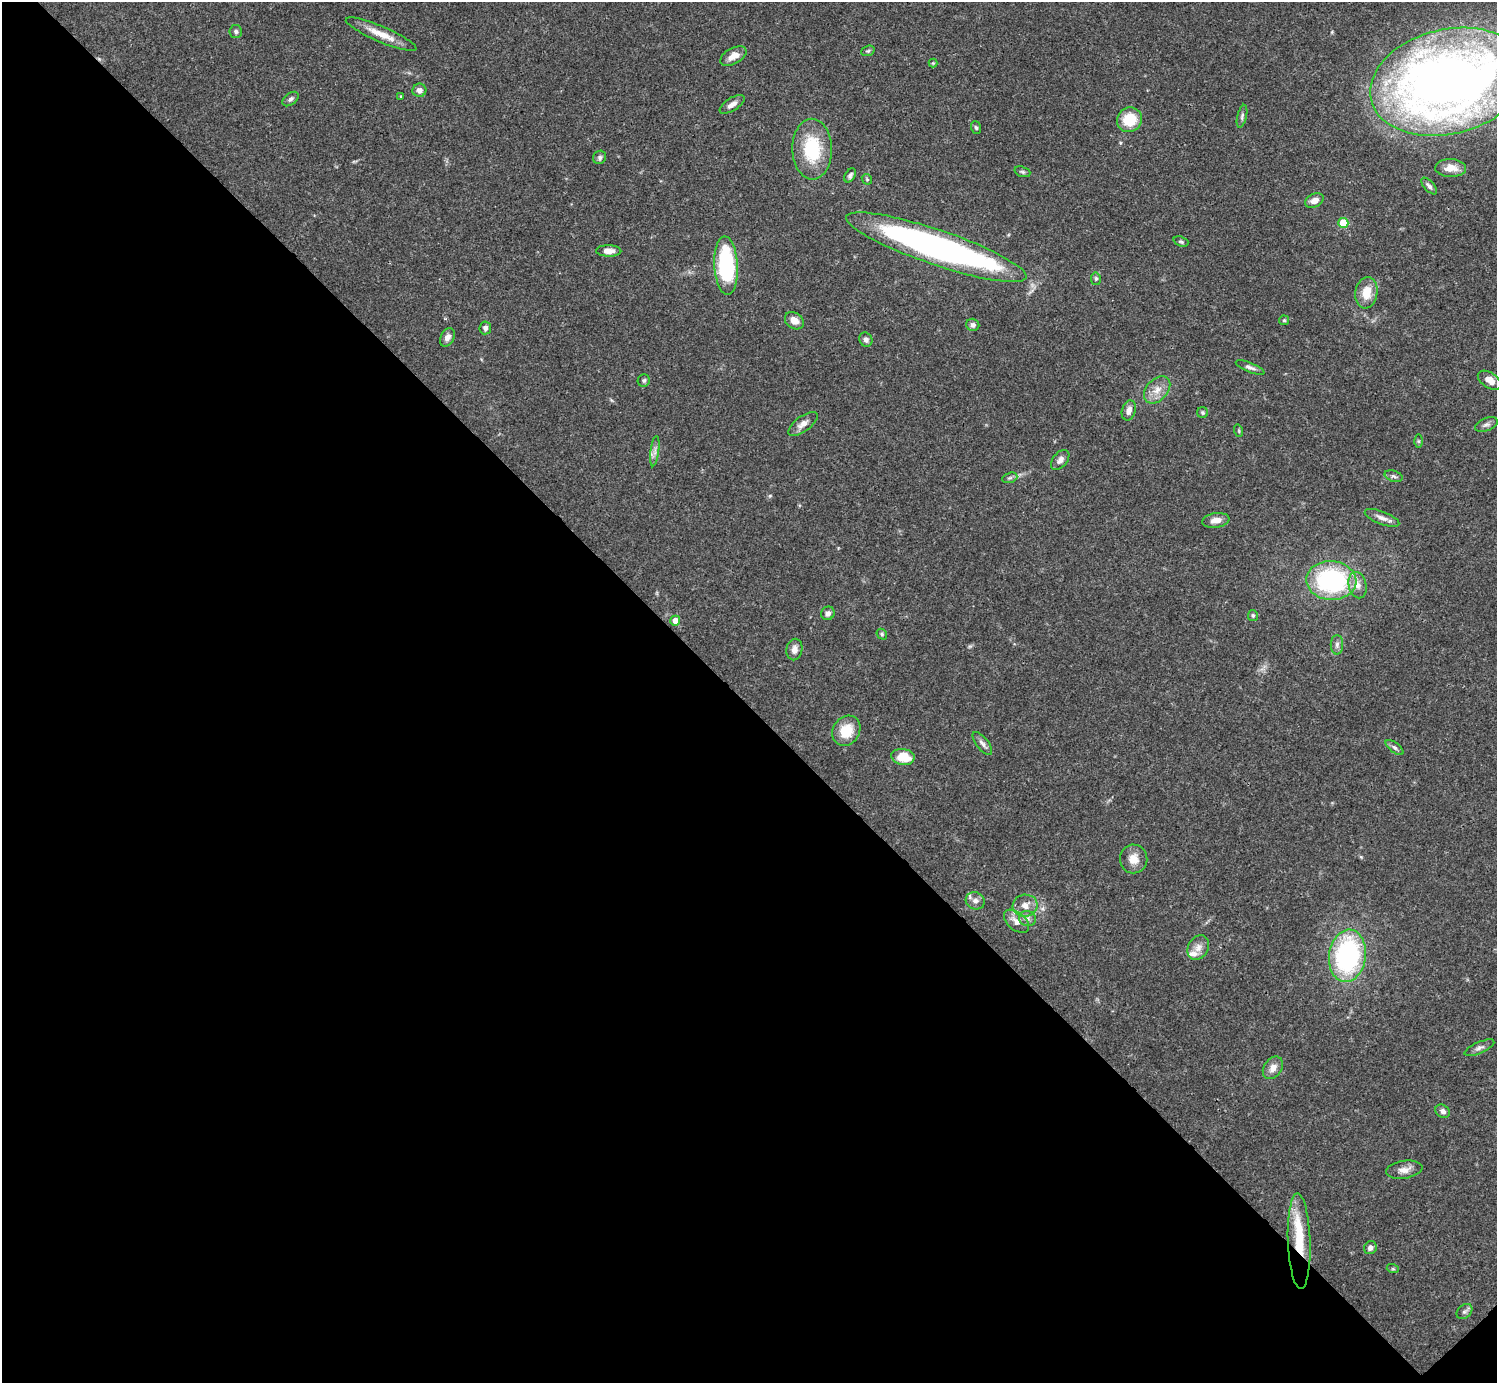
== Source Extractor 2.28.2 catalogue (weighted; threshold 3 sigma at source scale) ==
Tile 14 of 4 x 4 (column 2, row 4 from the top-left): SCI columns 1495-2989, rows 158-1538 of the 5982 x 5981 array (HDU 1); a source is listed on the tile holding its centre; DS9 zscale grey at full resolution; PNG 1499 x 1385 px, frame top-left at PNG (2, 2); each listed source drawn as its Kron ellipse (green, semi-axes under 4 px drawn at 4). Shown black and unused: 49% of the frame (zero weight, under 3 of 4 exposures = <1% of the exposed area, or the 3 px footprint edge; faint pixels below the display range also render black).
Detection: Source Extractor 2.28.2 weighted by HDU 2 'WHT'; one run over the whole footprint, this tile lists its part. Background 0.0409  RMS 0.0027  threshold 0.0119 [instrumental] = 3 sigma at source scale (4.5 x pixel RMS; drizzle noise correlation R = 1.50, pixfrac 1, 0.05/0.05 arcsec/px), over >= 5 px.
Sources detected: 81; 1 cosmic-ray / hot-pixel residue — neither listed nor drawn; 3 inside a brighter listed object's ellipse — not listed separately; the other 77 listed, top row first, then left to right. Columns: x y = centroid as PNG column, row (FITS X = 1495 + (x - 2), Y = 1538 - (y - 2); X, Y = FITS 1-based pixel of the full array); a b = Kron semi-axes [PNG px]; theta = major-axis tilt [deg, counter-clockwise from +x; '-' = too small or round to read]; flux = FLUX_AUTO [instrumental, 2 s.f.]
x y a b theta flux
236 31 6 6 - 0.63
381 34 38 8 -23 4.6
868 51 7 5 20 0.44
733 56 14 8 29 2.4
933 63 4 4 - 0.25
1448 82 79 52 14 290
419 90 7 6 - 1.4
401 96 4 3 - 0.24
291 99 9 6 38 0.77
732 104 14 6 33 1.5
1242 116 12 4 76 0.73
1130 120 13 12 - 7.8
976 128 6 5 - 0.49
812 149 30 20 -89 15
600 157 7 6 - 0.71
1451 168 15 9 -1 2.8
1022 172 8 5 -20 0.47
850 175 8 5 60 0.7
867 179 6 4 -46 0.34
1429 186 10 5 -47 0.79
1314 201 10 6 25 2
1343 223 5 5 - 8.3
1181 241 8 5 -20 0.47
936 247 95 17 -19 110
609 251 13 5 -1 2.3
726 266 29 12 -86 28
1096 279 6 5 - 0.55
1366 293 16 11 81 4.9
1284 320 5 5 - 0.34
794 321 10 7 -35 2.4
973 325 6 6 - 0.9
485 328 6 6 - 0.85
447 337 10 6 62 1.5
866 340 7 6 - 0.9
1250 367 15 4 -22 1
644 380 6 6 - 0.58
1489 380 13 7 -33 2.6
1157 390 15 10 47 3
1129 410 10 6 73 1.6
1203 413 5 5 - 0.46
803 424 17 7 36 1.9
1486 425 12 6 20 0.97
1239 431 6 4 -72 0.32
1418 441 6 4 -89 0.37
655 451 15 4 83 1.1
1060 460 11 7 50 1.3
1394 476 9 5 -18 0.73
1010 478 8 5 19 0.56
1382 518 18 6 -21 1.7
1216 520 13 7 9 2.1
1331 581 25 19 -4 37
1358 585 13 9 -77 2.2
828 613 7 6 - 1.1
1253 615 5 5 - 0.51
675 621 5 5 - 2.3
882 634 6 5 - 0.4
1337 645 10 6 90 0.89
794 650 11 8 79 1.7
846 731 16 13 56 7
982 743 14 6 -52 1.1
1394 747 10 5 -37 0.75
903 757 11 8 -9 6.6
1134 859 14 13 - 3.2
975 901 10 8 -25 1.5
1025 906 12 11 - 2.6
1028 918 8 7 - 1
1016 921 14 8 -40 2.3
1198 948 13 10 60 2.1
1347 956 26 18 82 44
1479 1048 16 5 24 1.1
1273 1068 12 9 54 2.1
1443 1111 8 6 -33 1.1
1404 1170 18 9 8 2.2
1299 1241 48 11 -88 12
1370 1248 7 6 - 1.2
1393 1269 6 4 -18 0.32
1464 1311 9 6 42 0.77
Overlapping masked pixels (flux is a lower limit): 2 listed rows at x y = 936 247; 1299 1241
Isophote crosses this tile's border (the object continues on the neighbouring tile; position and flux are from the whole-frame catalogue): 1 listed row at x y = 1448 82